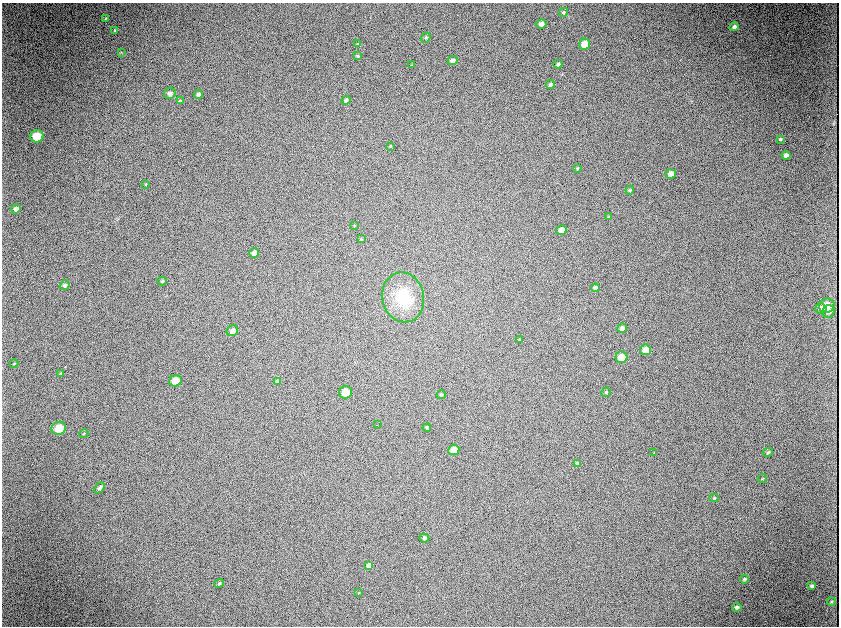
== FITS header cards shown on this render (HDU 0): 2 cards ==
NAXIS1  =                 1674
NAXIS2  =                 1248

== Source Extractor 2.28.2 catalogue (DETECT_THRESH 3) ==
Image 1674 x 1248 px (HDU 0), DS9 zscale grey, zoomed out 1/2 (1 PNG px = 2 x 2 image px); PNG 841 x 628 px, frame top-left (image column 2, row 1247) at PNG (2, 3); each listed source drawn as its Kron ellipse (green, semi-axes under 4 px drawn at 4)
Background 56.3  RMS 4.4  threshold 13.1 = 3 sigma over >= 5 px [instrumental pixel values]
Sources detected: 77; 7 cannot appear on this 1/2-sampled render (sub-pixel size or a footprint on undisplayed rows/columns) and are neither listed nor drawn; the other 70 listed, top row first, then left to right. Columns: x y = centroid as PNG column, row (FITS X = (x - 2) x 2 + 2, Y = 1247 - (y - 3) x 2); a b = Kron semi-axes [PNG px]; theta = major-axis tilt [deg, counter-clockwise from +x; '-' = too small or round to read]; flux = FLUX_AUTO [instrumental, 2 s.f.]
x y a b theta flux
564 12 4 4 - 1100
105 18 4 3 - 900
541 24 5 4 - 3900
734 27 5 4 - 2700
115 30 4 3 - 980
426 38 5 4 - 1100
358 44 4 3 - 1000
585 44 5 5 - 11000
121 52 3 2 - 460
358 56 4 4 - 1000
453 60 5 4 - 3000
558 64 4 4 - 1600
412 65 3 2 - 410
550 84 4 4 - 2300
170 93 6 5 - 3300
198 94 4 4 - 2600
346 100 4 4 - 1800
180 101 4 4 - 840
37 136 7 6 - 17000
780 139 3 3 - 1200
390 146 4 3 - 810
786 155 4 4 - 3300
577 168 4 3 - 780
671 174 5 4 - 5100
146 184 3 3 - 720
630 190 4 4 - 1200
16 209 5 4 - 3600
608 217 4 2 - 540
354 226 3 2 - 480
561 230 5 5 - 6200
361 239 4 3 - 750
254 253 5 4 - 4400
162 281 4 4 - 1400
65 285 5 4 - 2600
595 288 4 4 - 3000
403 297 25 21 -78 34000
827 306 8 7 - 13000
821 308 5 5 - 4100
828 312 6 6 - 3000
622 328 5 4 - 2900
232 331 6 5 - 4600
520 339 4 3 - 890
646 350 5 5 - 7900
621 357 6 5 - 7900
14 364 4 3 - 690
61 373 4 3 - 800
175 381 6 5 - 11000
277 381 4 3 - 2200
345 392 6 6 - 13000
606 392 5 4 - 1200
441 395 5 4 - 1100
377 424 2 1 - 240
59 428 7 6 - 15000
427 428 4 3 - 1200
84 433 4 4 - 980
454 450 5 5 - 8000
768 452 5 4 - 1400
654 453 3 2 - 340
577 463 4 4 - 1600
762 479 4 3 - 620
99 488 6 4 51 2000
714 498 5 4 - 1000
424 538 5 4 - 1700
369 565 4 4 - 2900
745 579 4 4 - 1300
219 583 5 4 - 1300
812 586 4 3 - 2000
359 592 3 2 - 490
832 602 4 4 - 940
737 607 5 4 - 2300
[7 sub-pixel or undisplayed-footprint detections neither listed nor drawn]